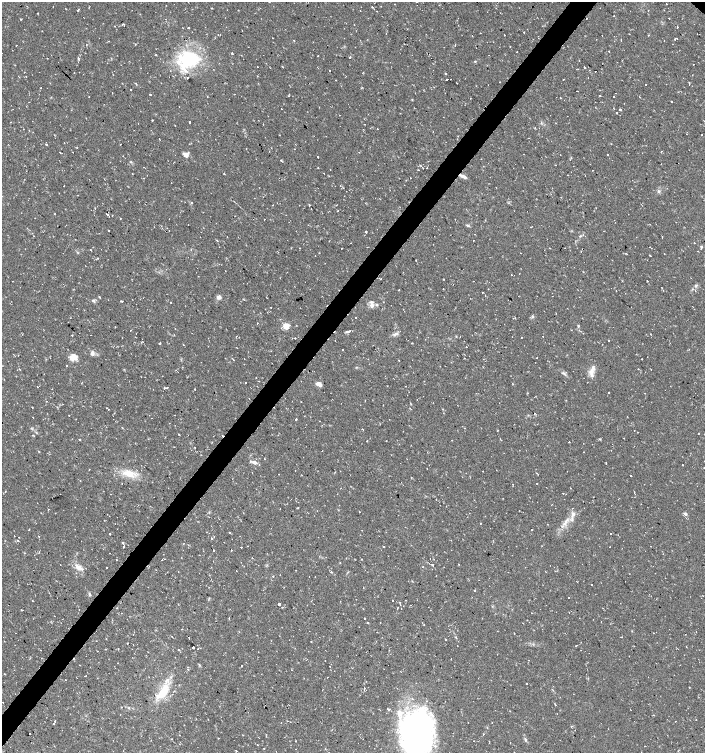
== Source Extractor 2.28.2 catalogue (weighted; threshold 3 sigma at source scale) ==
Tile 7 of 4 x 4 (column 3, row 2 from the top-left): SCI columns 3044-4448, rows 3002-4502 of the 6025 x 6006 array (HDU 1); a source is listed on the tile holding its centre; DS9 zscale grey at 2 x 2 block average (1 PNG px = mean of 2 x 2 image px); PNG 707 x 755 px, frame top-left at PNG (2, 2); no overlay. Shown black and unused: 4% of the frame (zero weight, under 2 of 3 exposures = <1% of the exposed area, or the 3 px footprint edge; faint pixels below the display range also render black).
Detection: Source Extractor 2.28.2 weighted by HDU 2 'WHT'; one run over the whole footprint, this tile lists its part. Background 0.0323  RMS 0.004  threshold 0.018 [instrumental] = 3 sigma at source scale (4.5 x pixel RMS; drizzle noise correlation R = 1.50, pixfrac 1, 0.0396/0.0396 arcsec/px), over >= 5 px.
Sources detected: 401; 2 inside a brighter object's white glare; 68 cosmic-ray / hot-pixel residue — not listed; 11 inside a brighter listed object's ellipse — not listed separately; the other 320 listed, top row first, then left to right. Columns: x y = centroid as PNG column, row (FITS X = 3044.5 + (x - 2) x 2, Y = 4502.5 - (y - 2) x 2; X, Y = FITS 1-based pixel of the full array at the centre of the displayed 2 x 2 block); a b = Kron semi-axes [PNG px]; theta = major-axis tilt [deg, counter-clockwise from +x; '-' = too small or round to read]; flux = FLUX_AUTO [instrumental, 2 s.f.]
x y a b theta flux
666 4 2 2 - 0.52
372 7 2 2 - 3.6
212 8 2 2 - 0.62
374 9 2 2 - 0.41
78 10 3 2 - 0.66
648 10 2 2 - 1.3
360 11 2 2 - 0.96
377 11 2 2 - 0.44
38 13 2 2 - 0.41
669 18 2 2 - 1.2
20 19 2 2 - 0.48
346 23 2 2 - 0.4
188 27 2 2 - 1.3
677 27 2 2 - 0.63
480 33 2 2 - 0.4
504 35 2 2 - 0.83
648 35 3 2 - 0.52
472 36 2 2 - 0.29
677 38 2 2 - 0.4
675 39 2 2 - 2.5
664 40 2 2 - 0.5
294 41 2 2 - 1.3
16 45 2 2 - 1.4
86 45 2 2 - 1.2
510 47 2 2 - 0.36
609 51 2 2 - 2.1
517 52 2 2 - 0.8
232 53 2 2 - 1.6
156 55 2 2 - 0.73
318 56 2 2 - 1.7
350 57 4 2 - 0.88
78 58 4 3 - 1.2
189 59 30 22 3 60
475 61 2 2 - 1.1
693 64 2 2 - 0.34
121 65 2 2 - 0.42
283 67 3 2 - 0.61
585 67 2 2 - 1.6
596 71 2 2 - 0.57
74 73 2 2 - 0.4
363 73 4 2 - 0.47
446 73 2 2 - 4
26 76 2 2 - 1.2
588 78 2 2 - 0.25
335 80 2 2 - 0.69
447 80 2 2 - 2.1
563 80 2 2 - 0.38
499 82 2 2 - 0.37
122 83 2 2 - 0.42
457 83 2 2 - 0.94
646 85 2 2 - 1.2
41 88 2 2 - 0.48
130 90 2 2 - 4.7
112 93 2 2 - 1.5
150 94 2 2 - 4
234 94 2 2 - 1.2
600 95 2 2 - 2
288 96 2 2 - 0.52
89 97 2 2 - 0.48
207 97 2 2 - 0.66
672 101 2 2 - 6.1
29 102 2 2 - 0.5
620 109 2 2 - 51
616 113 2 2 - 4.6
189 122 2 2 - 1.8
365 124 2 2 - 0.32
377 129 2 2 - 0.61
686 134 2 2 - 0.3
702 135 2 2 - 1
215 139 2 2 - 0.39
198 141 2 2 - 0.29
46 144 2 2 - 1.7
661 151 2 2 - 0.77
59 152 2 2 - 0.71
184 154 7 4 -2 4.4
560 155 2 2 - 0.54
608 155 2 2 - 0.54
123 156 2 2 - 0.6
317 156 2 2 - 1.2
131 162 3 3 - 0.8
418 170 2 2 - 0.47
224 174 2 2 - 0.74
567 175 2 2 - 0.31
585 175 2 2 - 0.59
463 176 8 3 -28 3.8
410 178 2 2 - 1.3
64 186 2 2 - 0.44
335 186 2 2 - 0.3
659 191 5 4 - 1.8
273 205 2 2 - 1.2
310 205 2 2 - 0.65
311 209 2 2 - 0.69
338 211 2 2 - 1.3
54 214 2 2 - 0.41
107 214 3 2 - 0.97
35 218 2 2 - 0.31
120 218 2 2 - 0.37
264 219 2 2 - 1.2
467 225 5 3 - 1.4
109 231 2 2 - 1
366 232 2 2 - 3.4
475 234 2 2 - 0.84
580 236 4 3 - 1
217 240 5 2 - 0.55
701 247 3 3 - 1.1
300 248 2 2 - 0.44
91 250 2 2 - 0.84
191 250 2 2 - 0.72
581 251 2 2 - 0.53
698 251 2 2 - 0.43
78 253 4 2 - 0.75
319 253 2 2 - 0.31
650 256 2 2 - 2.9
225 271 2 2 - 0.46
381 279 2 2 - 0.38
443 279 2 2 - 2.5
12 281 2 2 - 0.28
647 281 2 2 - 0.54
696 285 5 4 - 1.5
443 288 2 2 - 0.31
662 288 2 2 - 0.31
693 289 3 3 - 0.73
399 290 2 2 - 2.5
695 291 2 2 - 1.4
482 292 2 2 - 0.52
99 297 3 2 - 0.66
219 297 6 5 - 3.1
267 298 3 2 - 0.47
93 301 5 4 - 1.6
121 301 2 2 - 2
171 302 2 2 - 0.6
372 305 7 6 - 3.6
271 307 2 2 - 0.4
532 317 3 2 - 0.82
356 318 2 2 - 0.83
513 318 2 2 - 0.53
257 323 2 2 - 1
286 326 3 3 - 27
578 326 3 3 - 0.97
571 330 2 2 - 0.72
348 331 6 2 17 2.9
396 334 9 3 23 2.6
650 334 2 2 - 0.35
72 335 2 2 - 1.3
91 335 2 2 - 0.54
460 336 2 2 - 0.4
542 336 2 2 - 0.78
521 337 2 2 - 0.5
294 338 2 2 - 0.64
608 341 2 2 - 0.69
159 343 2 2 - 6.9
183 345 3 2 - 0.47
466 347 2 2 - 3.3
343 349 2 2 - 1.4
689 349 2 2 - 0.46
92 353 6 4 85 3
73 357 8 7 - 8.9
537 358 2 2 - 1.4
244 359 2 2 - 0.44
642 359 2 2 - 1.8
233 360 2 2 - 0.94
399 360 2 2 - 0.56
66 365 2 2 - 0.5
651 369 2 2 - 0.47
591 372 10 6 84 6.2
564 373 5 3 - 1.5
256 377 2 2 - 0.59
259 381 2 2 - 0.34
245 383 2 2 - 2.5
319 384 6 4 -16 5
405 386 2 2 - 0.47
37 387 2 2 - 5.4
164 388 2 2 - 0.96
195 389 2 2 - 5
609 392 2 2 - 3.1
499 403 2 2 - 0.89
63 404 2 2 - 0.39
411 404 3 2 - 0.59
32 407 2 2 - 0.41
107 408 2 2 - 1.1
114 413 2 2 - 0.6
534 414 2 2 - 1.5
69 415 2 2 - 1.8
149 415 2 2 - 0.35
33 417 2 2 - 1.2
296 419 2 2 - 4.6
122 427 2 2 - 0.39
465 428 2 2 - 0.35
363 429 3 2 - 0.47
634 430 2 2 - 1.2
36 432 3 2 - 0.68
698 433 2 2 - 0.75
33 435 3 2 - 0.63
179 435 3 2 - 0.52
79 439 2 2 - 1.7
600 439 2 2 - 0.66
367 441 2 2 - 0.55
212 442 2 2 - 0.46
569 442 2 2 - 0.46
592 444 2 2 - 0.42
195 447 2 2 - 1.9
584 452 2 2 - 0.29
391 455 2 2 - 0.31
264 459 2 2 - 0.82
254 462 8 4 -18 2.9
606 463 2 2 - 2
682 465 2 2 - 2.5
89 469 2 2 - 0.59
252 472 2 2 - 0.42
129 473 17 9 -10 15
536 473 3 2 - 1.1
279 474 2 2 - 0.5
630 476 2 2 - 0.63
122 483 2 2 - 1
536 483 2 2 - 0.37
5 491 2 2 - 1.1
563 493 2 2 - 0.42
634 493 5 2 - 0.82
566 494 2 2 - 0.84
150 506 2 2 - 0.36
298 508 3 2 - 0.64
48 509 2 2 - 0.51
359 512 2 2 - 2.3
243 513 2 2 - 0.38
573 514 7 5 76 4.4
685 514 4 3 - 2.8
566 522 6 4 68 3.3
480 524 2 2 - 0.72
532 530 2 2 - 12
229 532 2 2 - 2
611 533 2 2 - 1
110 534 2 2 - 3.5
38 536 2 2 - 0.45
212 539 2 2 - 0.71
18 540 2 2 - 1.8
124 546 3 2 - 3.1
383 546 2 2 - 1.6
241 547 2 2 - 2
609 547 2 2 - 1.1
213 550 2 2 - 1.5
231 550 2 2 - 1.8
252 558 2 2 - 0.96
362 559 2 2 - 0.46
116 560 2 2 - 1.4
162 560 2 2 - 2.7
432 564 2 2 - 120
458 564 2 2 - 0.31
60 565 2 2 - 0.48
106 567 2 2 - 2.4
423 567 2 2 - 1.2
79 568 12 6 -30 6.4
296 570 2 2 - 0.3
236 571 2 2 - 3.7
545 571 2 2 - 0.32
331 572 3 2 - 0.79
280 575 2 2 - 1.3
273 576 2 2 - 0.97
436 576 2 2 - 0.32
475 591 2 2 - 2.2
90 594 5 3 - 1.1
568 597 2 2 - 0.61
392 600 2 2 - 1
400 602 3 2 - 0.56
279 604 2 2 - 1.3
398 607 2 2 - 0.44
117 608 2 2 - 0.51
363 609 2 2 - 0.36
22 610 2 2 - 1.2
364 618 2 2 - 5.7
380 622 2 2 - 0.39
368 623 3 2 - 0.65
424 625 2 2 - 0.5
182 629 2 2 - 0.83
514 633 2 2 - 0.46
653 633 2 2 - 0.94
685 634 2 2 - 0.26
456 637 3 2 - 0.61
622 637 2 2 - 0.75
445 639 2 2 - 2.3
96 641 2 2 - 0.36
311 641 2 2 - 0.51
127 644 2 2 - 0.57
576 646 2 2 - 0.78
193 647 2 2 - 6.1
686 647 2 2 - 0.41
106 649 3 2 - 0.44
118 649 2 2 - 0.59
41 650 3 2 - 0.35
179 650 2 2 - 0.59
175 657 2 2 - 0.25
41 658 2 2 - 0.58
529 660 2 2 - 0.37
246 662 2 2 - 0.31
118 663 2 2 - 0.69
241 666 2 2 - 12
292 670 2 2 - 0.34
5 674 3 2 - 0.43
85 675 3 2 - 0.48
327 677 2 2 - 0.31
65 680 2 2 - 0.49
526 684 2 2 - 0.6
689 687 2 2 - 0.41
364 688 2 2 - 1.1
163 691 23 10 55 25
3 702 2 2 - 0.7
555 704 3 2 - 0.53
653 715 3 2 - 0.59
696 720 2 2 - 1.2
55 721 2 2 - 0.63
675 721 2 2 - 0.33
53 723 2 2 - 1.1
29 734 2 2 - 2.1
483 734 3 2 - 0.56
415 735 48 33 -70 250
218 738 2 2 - 0.91
172 739 2 2 - 0.33
525 740 5 3 - 1.5
257 745 2 2 - 0.48
264 748 2 2 - 1.5
236 751 3 2 - 0.7
Isophote crosses this tile's border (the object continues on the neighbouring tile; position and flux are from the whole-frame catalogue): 1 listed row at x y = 415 735
Diffuse or blended objects may show on this block-average render without a row.